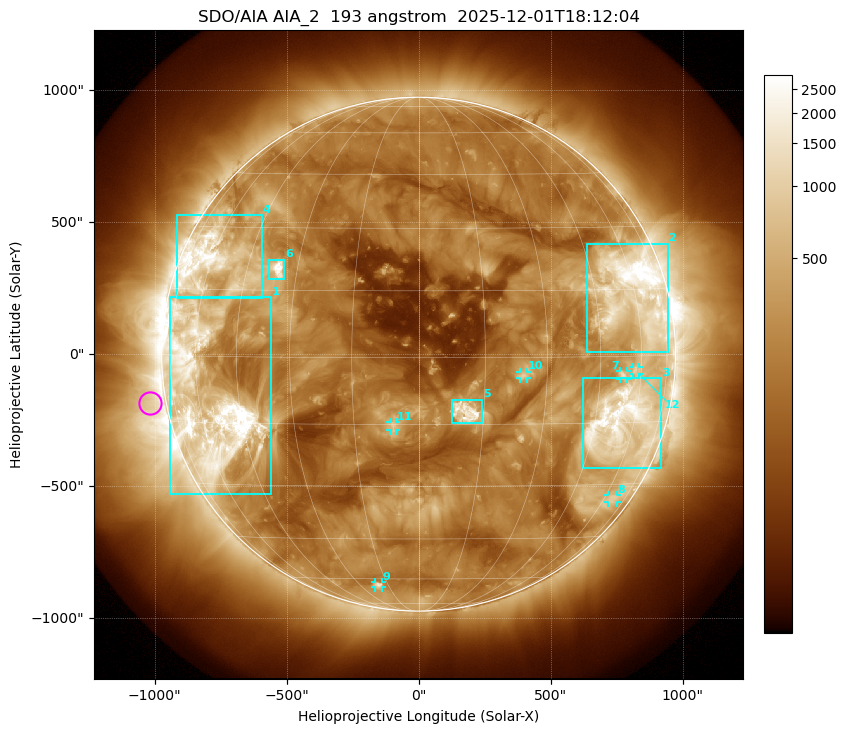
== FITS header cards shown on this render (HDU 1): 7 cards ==
TELESCOP= 'SDO/AIA '           / For AIA: SDO/AIA
INSTRUME= 'AIA_2   '           / For AIA: AIA_ATA1, AIA_ATA2, AIA_ATA3 or AIA_AT
WAVELNTH=                  193 / [angstrom] Wavelength
WAVEUNIT= 'angstrom'           / Wavelength unit: angstrom
DATE-OBS= '2025-12-01T18:12:04.843' / [ISO] Date when observation started; ISO 8
CTYPE1  = 'HPLN-TAN'           / CTYPE1: HPLN
CTYPE2  = 'HPLT-TAN'           / CTYPE2: HPLT

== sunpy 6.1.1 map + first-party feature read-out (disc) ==
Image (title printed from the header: SDO/AIA AIA_2  193 angstrom  2025-12-01T18:12:04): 1024 x 1024 px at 2.4 arcsec/px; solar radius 973 arcsec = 406 px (full disc in frame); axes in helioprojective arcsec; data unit not stated in the header (colour bar unlabelled)
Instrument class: DISC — disc imager (sunpy class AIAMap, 193 A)
Bright regions (active regions / flare kernels): reference = the median radial profile (limb darkening/brightening removed); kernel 9 px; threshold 5 sigma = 521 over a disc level ~191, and >= 1.15x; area >= 12 px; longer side >= 10 px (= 24 arcsec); searched inside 0.97 R_sun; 12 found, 12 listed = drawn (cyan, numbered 1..; 6 of them under ~33 arcsec drawn as corner ticks so the feature stays visible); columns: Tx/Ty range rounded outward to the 5 arcsec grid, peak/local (2 s.f.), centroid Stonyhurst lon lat
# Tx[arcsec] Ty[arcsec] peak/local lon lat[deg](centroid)
1 -945..-560 -530..215 23 -56 -10
2 635..945 10..420 23 +59 +14
3 620..920 -430..-90 13 +55 -15
4 -915..-590 210..525 9.8 -59 +21
5 125..240 -260..-170 15 +11 -12
6 -570..-505 280..360 17 -35 +20
7 760..790 -95..-65 5 +53 -4
8 715..750 -565..-535 3.5 +65 -34
9 -165..-140 -885..-865 5.4 -20 -63
10 385..410 -90..-65 5.5 +24 -4
11 -105..-85 -290..-255 5.7 -6 -15
12 810..835 -75..-45 3.8 +58 -3
Off-limb structures (1.02-1.3 R_sun): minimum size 162 px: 2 found; the strongest spans PA ~65..135 deg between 1.02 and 1.3 R_sun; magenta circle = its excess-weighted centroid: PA ~100 deg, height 1.06 R_sun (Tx ~-1020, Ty ~-185 arcsec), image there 2.8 x the reference